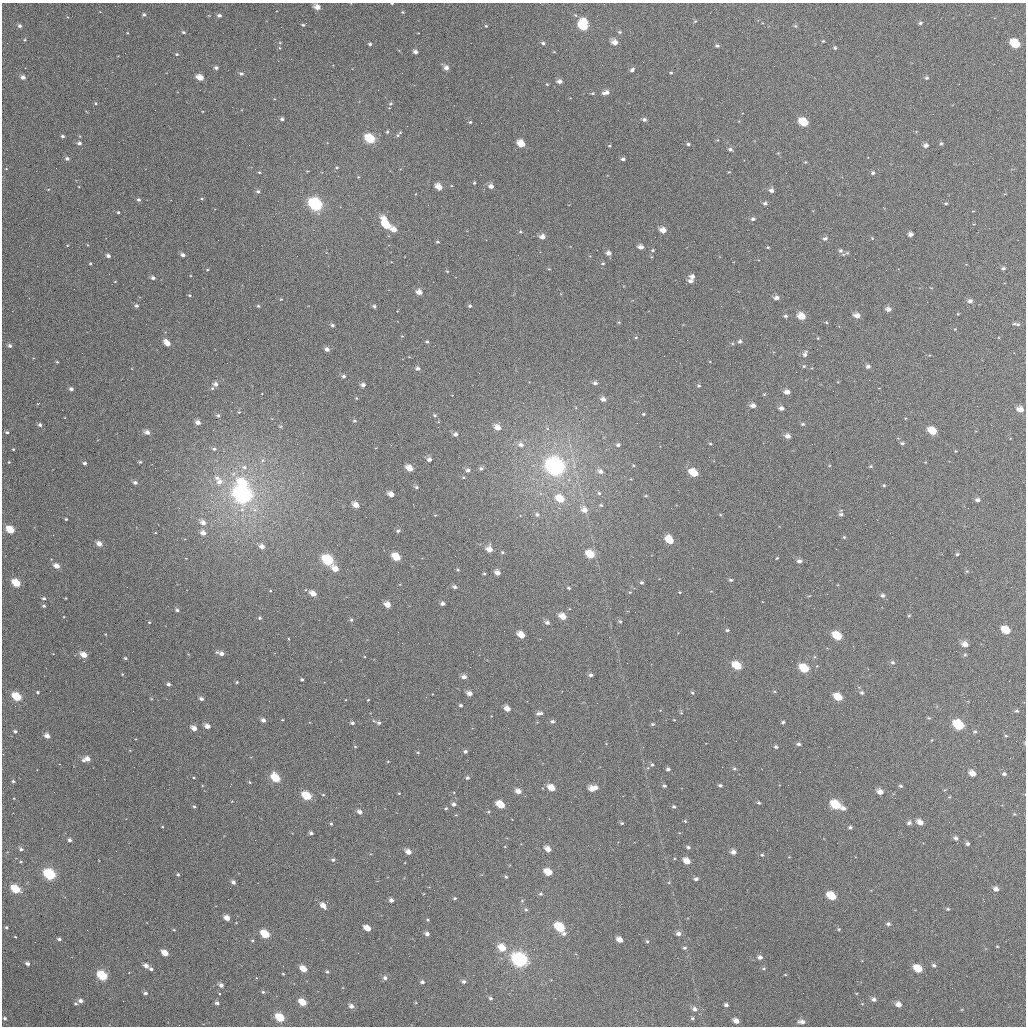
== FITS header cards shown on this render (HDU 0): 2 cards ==
NAXIS1  =                 1024
NAXIS2  =                 1024

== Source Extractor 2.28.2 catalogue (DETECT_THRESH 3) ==
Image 1024 x 1024 px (HDU 0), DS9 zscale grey, 1 PNG px = 1 image px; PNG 1028 x 1028 px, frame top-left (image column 1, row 1024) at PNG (2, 3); no overlay
Background 1780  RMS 49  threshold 148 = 3 sigma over >= 5 px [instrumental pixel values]
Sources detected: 438; all 438 listed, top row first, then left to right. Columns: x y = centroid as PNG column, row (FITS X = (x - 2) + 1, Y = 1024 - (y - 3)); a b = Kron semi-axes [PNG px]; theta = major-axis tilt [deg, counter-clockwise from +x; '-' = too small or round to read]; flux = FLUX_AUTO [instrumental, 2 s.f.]
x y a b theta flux
392 3 3 2 - 2.6e+03
317 7 5 4 - 2.6e+04
403 12 4 3 - 3.7e+03
144 14 4 4 - 6.0e+03
219 15 5 4 - 9.2e+03
695 21 5 3 - 3.7e+03
584 22 5 4 - 5.8e+04
920 23 5 4 - 6.3e+03
303 25 4 3 - 4.3e+03
20 26 4 4 - 9.2e+03
486 26 4 4 - 3.9e+03
584 26 8 5 -43 1.5e+05
795 26 5 4 - 4.7e+03
183 32 5 3 - 5.4e+03
620 32 5 4 - 5.0e+03
127 33 4 3 - 2.2e+03
823 41 4 4 - 3.4e+03
614 42 6 5 - 2.6e+04
280 43 4 4 - 3.0e+03
543 43 5 4 - 6.5e+03
370 44 4 3 - 6.1e+03
1015 44 7 5 -34 1.2e+05
717 46 5 4 - 6.3e+03
280 48 4 3 - 2.6e+03
835 48 5 4 - 4.8e+03
415 52 5 4 - 1.1e+04
177 54 4 4 - 4.5e+03
216 68 4 4 - 8.2e+03
446 68 5 5 - 1.7e+04
632 70 5 4 - 8.8e+03
671 73 4 3 - 3.3e+03
241 74 5 5 - 8.0e+03
23 77 4 4 - 1.4e+04
200 78 6 4 -24 4.1e+04
926 78 5 4 - 6.0e+03
559 81 5 4 - 1.4e+04
547 84 3 3 - 3.0e+03
606 92 8 5 14 1.7e+04
593 93 5 3 - 4.3e+03
96 103 5 4 - 3.9e+03
391 104 6 4 33 4.9e+03
282 119 4 3 - 7.8e+03
644 119 5 4 - 8.7e+03
470 122 3 3 - 4.6e+03
804 122 7 5 -35 1.1e+05
387 132 4 4 - 4.8e+03
398 134 9 3 44 6.4e+03
63 136 4 3 - 6.3e+03
370 139 7 5 -34 1.5e+05
717 140 4 3 - 3.0e+03
79 143 5 4 - 9.6e+03
941 143 5 4 - 5.1e+03
521 144 6 5 - 5.8e+04
688 144 4 4 - 6.1e+03
926 145 5 5 - 1.2e+04
609 146 4 3 - 3.5e+03
730 149 5 4 - 8.0e+03
778 153 4 4 - 2.7e+03
67 159 5 4 - 8.8e+03
623 159 4 3 - 7.7e+03
805 162 4 4 - 3.3e+03
337 167 4 3 - 3.5e+03
259 172 4 3 - 3.3e+03
729 172 3 3 - 2.5e+03
873 173 5 5 - 6.9e+03
358 177 4 3 - 3.0e+03
474 183 4 3 - 4.0e+03
491 186 5 5 - 1.7e+04
439 187 5 4 - 3.6e+04
771 190 5 4 - 1.3e+04
258 191 5 5 - 7.4e+03
202 199 4 3 - 3.2e+03
139 200 4 4 - 7.0e+03
765 203 5 5 - 7.3e+03
946 203 4 4 - 3.8e+03
315 204 7 6 - 6.5e+05
428 205 2 2 - 2.0e+03
118 212 3 3 - 4.1e+03
384 218 6 5 - 3.2e+04
753 219 5 4 - 7.6e+03
387 225 6 5 - 1.2e+05
394 229 5 5 - 2.9e+04
663 230 6 5 - 2.7e+04
520 232 5 3 - 3.5e+03
910 234 5 4 - 1.2e+04
542 237 5 5 - 1.9e+04
825 238 6 5 - 9.1e+03
872 238 5 4 - 3.0e+03
437 242 4 3 - 4.3e+03
88 245 4 2 - 2.3e+03
640 247 5 4 - 1.6e+04
768 247 3 3 - 3.2e+03
653 250 4 3 - 4.4e+03
840 250 7 6 - 9.0e+03
608 253 5 5 - 1.5e+04
847 253 5 4 - 5.1e+03
183 255 4 3 - 1.1e+04
108 256 4 3 - 1.1e+04
90 263 4 3 - 3.7e+03
603 263 4 3 - 3.7e+03
1003 268 5 3 - 6.3e+03
549 269 4 3 - 2.7e+03
207 270 4 3 - 3.0e+03
447 271 5 3 - 3.2e+03
692 276 6 5 - 1.4e+04
153 278 5 4 - 9.6e+03
690 281 5 4 - 1.2e+04
115 282 4 2 - 2.1e+03
931 288 4 2 - 2.1e+03
419 292 5 4 - 2.4e+04
190 295 4 3 - 4.0e+03
776 298 6 5 - 1.5e+04
281 299 4 3 - 2.9e+03
970 301 6 5 - 1.1e+04
136 306 5 4 - 7.9e+03
258 306 3 3 - 4.6e+03
374 306 5 4 - 6.9e+03
470 306 5 4 - 5.5e+03
888 309 5 4 - 1.5e+04
958 314 3 3 - 2.8e+03
785 316 5 4 - 6.1e+03
801 316 6 5 - 4.4e+04
857 316 6 5 - 2.2e+04
619 322 3 3 - 3.2e+03
826 322 4 3 - 3.1e+03
1014 324 5 4 - 4.7e+03
1018 324 7 5 8 5.8e+03
332 325 4 4 - 6.6e+03
955 329 3 2 - 2.3e+03
402 336 4 4 - 2.7e+03
636 337 5 4 - 3.7e+03
818 338 3 3 - 2.8e+03
687 340 2 2 - 2.2e+03
740 341 5 4 - 7.2e+03
427 342 4 4 - 4.7e+03
167 343 7 4 -48 3.2e+04
10 346 4 4 - 1.0e+04
327 349 4 4 - 1.4e+04
805 354 8 5 71 1.1e+04
57 362 3 3 - 3.4e+03
804 366 4 4 - 4.1e+03
868 366 5 5 - 9.7e+03
418 368 5 4 - 9.8e+03
344 376 5 4 - 7.8e+03
595 383 5 4 - 9.6e+03
216 384 5 5 - 1.4e+04
363 385 4 4 - 1.4e+04
699 386 4 3 - 4.3e+03
212 388 5 4 - 4.9e+03
71 389 4 3 - 1.1e+04
787 392 5 4 - 1.9e+04
356 398 4 4 - 3.2e+03
603 399 6 4 -14 1.7e+04
753 405 5 4 - 1.6e+04
781 408 5 4 - 1.3e+04
1020 409 6 5 - 2.6e+04
239 412 5 4 - 3.7e+03
643 414 4 4 - 4.5e+03
435 415 6 4 -27 5.6e+03
218 416 5 5 - 6.2e+03
354 421 5 4 - 5.8e+03
198 422 6 5 - 1.7e+04
803 424 5 4 - 4.8e+03
40 425 5 4 - 8.5e+03
280 426 6 3 -18 3.2e+03
497 427 6 5 - 3.0e+04
932 431 7 5 -32 6.6e+04
7 432 4 4 - 6.0e+03
147 432 5 4 - 1.9e+04
455 434 5 4 - 1.2e+04
788 436 5 5 - 1.8e+04
902 443 6 4 0 5.7e+03
710 444 4 3 - 2.9e+03
521 445 8 6 -19 1.5e+04
618 445 5 4 - 7.8e+03
13 449 3 2 - 3.0e+03
214 449 6 4 0 6.9e+03
956 451 5 3 - 2.6e+03
429 459 5 4 - 1.2e+04
263 460 6 5 - 7.1e+03
9 462 3 3 - 2.9e+03
140 462 5 4 - 4.9e+03
85 463 4 3 - 7.9e+03
555 466 9 8 - 1.7e+06
871 466 5 4 - 4.4e+03
244 467 8 6 -22 1.4e+04
409 468 5 4 - 4.3e+04
481 469 5 5 - 8.1e+03
468 470 5 4 - 1.0e+04
600 471 7 6 - 1.5e+04
694 473 6 5 - 8.3e+04
217 478 8 6 -37 1.4e+04
219 482 8 7 - 2.1e+04
135 483 5 4 - 1.0e+04
243 483 8 5 -34 1.7e+05
884 485 4 3 - 4.1e+03
416 487 5 4 - 6.0e+03
599 493 5 5 - 5.3e+03
242 494 9 7 -32 2.0e+06
391 494 5 4 - 2.5e+04
646 496 4 3 - 3.6e+03
560 499 8 6 -33 7.1e+04
977 500 5 5 - 1.1e+04
356 505 5 4 - 3.0e+04
601 505 5 4 - 5.0e+03
255 510 8 6 -2 1.6e+04
584 510 7 6 - 2.6e+04
841 514 6 4 -8 7.7e+03
435 515 4 3 - 2.6e+03
537 515 6 6 - 9.4e+03
66 519 3 3 - 3.9e+03
203 522 7 6 - 2.1e+04
10 530 6 4 -36 8.0e+04
398 531 5 4 - 7.0e+03
203 533 6 5 - 2.1e+04
844 537 4 4 - 3.7e+03
669 540 7 5 -55 7.4e+04
99 544 5 4 - 2.3e+04
262 546 7 5 -32 2.0e+04
489 549 6 6 - 2.9e+04
502 552 4 4 - 4.5e+03
590 554 7 5 -35 7.6e+04
957 554 4 3 - 4.7e+03
396 557 6 5 - 7.9e+04
777 558 3 2 - 3.3e+03
328 560 7 5 -37 2.8e+05
799 561 5 4 - 1.1e+04
57 566 5 4 - 2.6e+04
335 569 6 4 -29 3.3e+04
458 570 4 3 - 4.6e+03
967 571 5 5 - 4.0e+03
484 573 4 3 - 4.0e+03
497 573 5 4 - 2.1e+04
731 580 4 3 - 5.9e+03
642 582 4 4 - 6.4e+03
16 583 6 4 -33 8.3e+04
455 587 4 4 - 1.0e+04
569 588 3 3 - 4.7e+03
270 591 4 4 - 3.1e+03
630 592 4 3 - 2.8e+03
680 592 3 3 - 2.9e+03
313 594 6 4 -32 2.9e+04
882 595 6 5 - 8.2e+03
809 596 5 3 - 2.9e+03
44 598 4 4 - 6.7e+03
66 598 3 2 - 2.2e+03
442 603 4 3 - 1.0e+04
387 604 5 5 - 3.0e+04
44 606 4 3 - 6.5e+03
177 610 5 4 - 7.1e+03
563 616 6 5 - 3.9e+04
909 616 4 4 - 3.7e+03
260 618 4 4 - 6.1e+03
351 620 5 4 - 5.5e+03
620 621 4 4 - 4.6e+03
149 622 4 3 - 3.2e+03
547 622 5 5 - 1.1e+04
727 630 4 3 - 5.3e+03
1006 630 7 5 -31 7.6e+04
105 634 4 3 - 2.4e+03
521 635 6 4 -31 4.5e+04
837 636 7 5 -32 9.2e+04
965 644 6 5 - 2.3e+04
221 653 8 4 -16 1.8e+04
84 655 5 4 - 3.5e+04
965 655 5 4 - 4.4e+03
125 658 4 3 - 4.2e+03
892 662 6 5 - 7.3e+03
737 666 7 5 -33 9.4e+04
804 668 7 5 -33 1.1e+05
122 674 4 3 - 2.5e+03
590 675 5 4 - 9.1e+03
464 677 5 4 - 1.6e+04
302 680 3 3 - 5.2e+03
237 682 3 3 - 3.7e+03
168 684 4 3 - 9.4e+03
38 692 3 3 - 5.0e+03
469 693 5 4 - 1.9e+04
692 693 6 4 -60 5.1e+03
862 693 6 5 - 6.8e+03
17 697 6 4 -33 1.2e+05
838 697 7 5 -31 6.9e+04
201 699 5 4 - 9.9e+03
368 700 3 2 - 2.6e+03
461 705 3 3 - 6.2e+03
507 709 5 4 - 2.6e+04
1017 711 5 5 - 5.8e+03
539 713 7 4 9 1.1e+04
681 713 4 3 - 3.2e+03
929 718 5 4 - 3.6e+03
263 720 4 4 - 1.3e+04
674 720 3 2 - 2.3e+03
374 721 5 3 - 3.7e+03
552 721 5 5 - 7.3e+03
783 722 3 3 - 5.2e+03
352 723 4 3 - 8.0e+03
379 723 4 4 - 7.5e+03
653 724 5 4 - 5.1e+03
959 725 7 5 -33 2.2e+05
207 726 5 4 - 2.0e+04
194 728 5 4 - 2.4e+04
15 731 4 3 - 6.9e+03
975 732 5 5 - 5.2e+03
47 736 4 4 - 2.1e+04
1006 736 4 4 - 3.8e+03
798 744 5 3 - 7.1e+03
355 747 4 3 - 3.1e+03
776 747 4 4 - 6.3e+03
465 751 4 4 - 7.6e+03
418 752 4 3 - 3.5e+03
87 759 8 5 12 2.8e+04
388 761 4 3 - 2.4e+03
652 765 5 4 - 5.0e+03
668 769 4 4 - 7.2e+03
734 769 5 4 - 5.2e+03
972 773 6 5 - 2.9e+04
1004 774 5 4 - 8.0e+03
276 778 7 5 -49 1.0e+05
467 778 5 4 - 6.6e+03
13 781 4 4 - 5.1e+03
250 782 4 4 - 3.4e+03
720 785 4 3 - 6.4e+03
664 786 4 3 - 5.6e+03
901 786 5 3 - 5.2e+03
595 787 5 4 - 1.5e+04
551 788 6 4 -31 5.0e+04
592 789 6 5 - 2.5e+04
518 791 6 5 - 2.3e+04
1010 791 2 2 - 3.6e+03
880 792 6 5 - 2.3e+04
399 793 3 2 - 2.6e+03
323 795 4 3 - 2.7e+03
307 796 6 5 - 1.2e+05
949 797 4 4 - 3.2e+03
14 798 3 3 - 2.1e+03
232 801 4 3 - 2.1e+03
759 803 5 4 - 4.6e+03
454 804 4 4 - 1.0e+04
501 805 6 5 - 7.8e+04
836 805 7 5 -29 1.2e+05
194 806 5 4 - 4.9e+03
674 807 4 4 - 5.7e+03
446 808 4 3 - 4.1e+03
843 808 6 5 - 1.4e+04
359 812 5 4 - 1.5e+04
1014 814 4 4 - 3.2e+03
685 821 4 4 - 3.8e+03
920 822 6 4 -30 2.5e+04
622 823 4 3 - 4.7e+03
909 823 5 4 - 9.7e+03
331 824 3 3 - 4.1e+03
850 827 4 3 - 6.6e+03
311 833 4 3 - 7.1e+03
956 838 5 4 - 1.1e+04
70 840 4 3 - 9.8e+03
967 844 5 4 - 7.8e+03
688 847 5 4 - 6.7e+03
21 849 6 4 -14 8.4e+03
548 849 5 4 - 2.6e+04
408 852 5 4 - 2.5e+04
733 852 5 4 - 1.7e+04
762 855 4 4 - 4.6e+03
333 860 5 4 - 6.7e+03
687 861 6 4 -35 3.8e+04
21 862 5 4 - 3.8e+03
548 872 6 5 - 6.9e+04
49 874 7 5 -36 3.6e+05
178 874 4 4 - 3.7e+03
506 877 4 3 - 4.4e+03
696 879 4 3 - 8.4e+03
233 882 4 4 - 1.1e+04
230 888 2 2 - 3.5e+03
16 889 6 4 -32 1.5e+05
996 889 5 5 - 1.6e+04
541 894 5 5 - 6.4e+03
832 896 7 5 -33 1.1e+05
454 898 5 3 - 4.3e+03
391 900 4 4 - 1.3e+04
522 901 5 5 - 4.2e+03
323 905 6 4 -47 2.6e+04
948 909 5 4 - 4.5e+03
526 910 5 4 - 5.5e+03
227 918 5 4 - 3.0e+04
428 920 4 4 - 3.7e+03
236 923 4 3 - 2.4e+03
888 924 6 5 - 7.9e+03
6 927 3 3 - 4.9e+03
560 927 7 5 -39 2.5e+05
367 928 6 4 -30 4.2e+04
839 929 4 3 - 4.4e+03
174 930 4 3 - 3.2e+03
678 933 5 5 - 1.4e+04
265 934 6 5 - 1.1e+05
427 934 4 4 - 1.2e+04
564 934 6 4 33 9.7e+03
15 937 3 2 - 2.5e+03
59 939 4 3 - 7.0e+03
252 940 4 4 - 4.5e+03
620 940 5 4 - 2.7e+04
647 941 4 4 - 5.0e+03
997 946 4 2 - 2.5e+03
502 948 7 6 - 5.3e+04
684 948 5 4 - 5.8e+03
165 953 5 4 - 4.5e+04
760 957 5 4 - 1.3e+04
519 959 8 7 - 5.7e+05
28 964 4 4 - 1.1e+04
934 965 5 4 - 7.3e+03
146 966 5 4 - 1.7e+04
764 968 5 4 - 4.9e+03
151 969 4 3 - 7.7e+03
303 969 6 4 -35 4.6e+04
918 969 6 5 - 8.3e+04
327 972 5 4 - 5.2e+03
283 974 3 2 - 2.6e+03
785 975 4 3 - 2.6e+03
102 976 6 5 - 2.1e+05
385 978 5 4 - 1.0e+04
464 981 4 4 - 9.0e+03
422 982 5 4 - 7.7e+03
221 985 5 4 - 1.5e+04
263 992 4 4 - 4.7e+03
145 993 4 4 - 8.6e+03
490 998 5 4 - 6.1e+03
874 999 5 4 - 1.1e+04
81 1001 5 4 - 1.3e+04
303 1002 6 4 -36 7.1e+04
217 1003 4 4 - 9.8e+03
76 1004 4 4 - 5.8e+03
898 1004 5 5 - 2.3e+04
726 1005 4 3 - 9.8e+03
351 1006 5 4 - 1.5e+04
694 1009 6 5 - 1.3e+04
280 1017 6 5 - 1.2e+05
5 1018 4 4 - 7.6e+03
692 1018 5 4 - 6.0e+03
736 1021 5 4 - 2.4e+04
802 1022 8 5 -3 1.6e+04
At the frame edge (FLAGS 8, measured only in part): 1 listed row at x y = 392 3

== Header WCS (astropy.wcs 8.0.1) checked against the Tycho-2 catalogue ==
Header WCS as astropy/WCSLIB reads it (applying the file's SIP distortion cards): RA---TAN-SIP/DEC--TAN-SIP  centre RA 01:35:15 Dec -03:24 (23.81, -3.41 deg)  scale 8.66 arcsec/px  FOV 147.9' x 147.9'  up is +179 deg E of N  parity flipped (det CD > 0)
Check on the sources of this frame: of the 60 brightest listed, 60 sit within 11.5 arcsec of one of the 180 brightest Tycho-2 stars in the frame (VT <= 12.65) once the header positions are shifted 4.38 arcsec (3.93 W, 1.93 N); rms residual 3.83 arcsec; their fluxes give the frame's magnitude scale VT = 22.35 - 2.5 log10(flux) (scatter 0.17 mag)
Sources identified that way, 156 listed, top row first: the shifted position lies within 11.5 arcsec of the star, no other Tycho-2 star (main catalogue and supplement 1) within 23.0 arcsec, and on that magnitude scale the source's flux lands within +1.5 / -3 mag of the star's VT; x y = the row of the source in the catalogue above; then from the Tycho-2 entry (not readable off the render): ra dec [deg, ICRS J2000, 3 dp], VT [Tycho-2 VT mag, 2 dp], TYC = Tycho-2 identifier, HIP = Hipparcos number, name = IAU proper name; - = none
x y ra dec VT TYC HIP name
317 7 24.312 -4.617 11.08 4687-2278-1 - -
584 22 23.666 -4.595 10.89 4687-586-1 - -
584 26 23.668 -4.585 9.68 4687-856-1 7347 -
1015 44 22.625 -4.563 9.89 4687-1010-1 - -
415 52 24.072 -4.515 12.10 4687-2137-1 - -
446 68 23.997 -4.478 11.58 4687-1979-1 - -
632 70 23.549 -4.482 12.59 4687-818-1 - -
23 77 25.018 -4.433 11.88 4687-1568-1 - -
200 78 24.591 -4.441 10.98 4687-1454-1 - -
559 81 23.723 -4.451 12.15 4687-743-1 - -
606 92 23.609 -4.427 12.53 4687-975-1 - -
804 122 23.131 -4.364 9.96 4687-638-1 - -
63 136 24.920 -4.294 12.15 4687-1281-1 - -
370 139 24.178 -4.303 9.24 4687-1428-1 - -
521 144 23.812 -4.298 10.53 4687-1005-1 - -
926 145 22.837 -4.315 11.90 4687-998-1 - -
67 159 24.907 -4.240 12.22 4687-1169-1 - -
491 186 23.884 -4.196 11.58 4687-1876-1 - -
439 187 24.009 -4.191 11.05 4687-1832-1 - -
771 190 23.207 -4.199 11.84 4687-745-1 - -
315 204 24.305 -4.143 7.89 4687-1863-1 7546 -
384 218 24.141 -4.113 11.23 4687-1881-1 - -
753 219 23.251 -4.130 11.98 4687-771-1 - -
387 225 24.133 -4.097 10.84 4687-1190-1 - -
394 229 24.116 -4.087 10.92 4687-1569-1 - -
663 230 23.467 -4.098 11.26 4687-1140-1 - -
910 234 22.869 -4.100 12.06 4687-713-1 - -
542 237 23.757 -4.077 11.37 4687-1070-1 - -
640 247 23.520 -4.057 11.80 4687-559-1 - -
608 253 23.598 -4.040 12.06 4687-680-1 - -
183 255 24.623 -4.015 12.14 4687-1436-1 - -
108 256 24.803 -4.009 12.08 4687-1214-1 - -
690 281 23.398 -3.978 11.74 4687-558-1 - -
419 292 24.052 -3.937 11.24 4687-1472-1 - -
970 301 22.723 -3.943 12.00 4687-875-1 - -
801 316 23.128 -3.897 10.56 4687-616-1 - -
857 316 22.994 -3.902 11.77 4687-587-1 - -
740 341 23.276 -3.835 12.44 4687-962-1 - -
167 343 24.656 -3.801 11.02 4687-1182-1 - -
10 346 25.036 -3.787 12.16 4687-1374-1 - -
327 349 24.271 -3.795 11.21 4687-2200-1 - -
868 366 22.966 -3.781 11.90 4687-652-1 - -
418 368 24.051 -3.753 11.72 4687-1704-1 - -
216 384 24.538 -3.705 11.94 4685-2461-1 - -
787 392 23.160 -3.715 11.44 4685-2120-1 - -
603 399 23.603 -3.689 11.76 4685-2248-1 - -
753 405 23.241 -3.681 11.27 4685-2241-1 - -
1020 409 22.597 -3.684 11.07 4685-2121-1 - -
198 422 24.578 -3.612 11.63 4685-2554-1 - -
497 427 23.856 -3.616 11.00 4685-2305-1 - -
932 431 22.807 -3.627 10.37 4685-2088-1 - -
455 434 23.958 -3.597 12.15 4685-2521-1 - -
788 436 23.156 -3.609 11.46 4685-2244-1 - -
521 445 23.800 -3.575 12.29 4685-2137-1 - -
555 466 23.714 -3.524 6.58 4685-2207-1 7362 -
409 468 24.066 -3.512 10.64 4685-2481-1 - -
600 471 23.605 -3.514 11.98 4685-2214-1 - -
243 483 24.467 -3.469 9.90 4685-2496-1 - -
416 487 24.049 -3.468 12.65 4685-2455-1 - -
242 494 24.467 -3.441 6.63 4685-2423-1 7597 -
391 494 24.109 -3.449 11.19 4685-2269-1 - -
560 499 23.701 -3.446 10.39 4685-2166-1 - -
356 505 24.193 -3.421 11.12 4685-2522-1 - -
584 510 23.642 -3.421 11.26 4685-2174-1 - -
841 514 23.023 -3.423 11.81 4685-2122-1 - -
10 530 25.025 -3.344 9.96 4685-2332-1 - -
398 531 24.091 -3.362 12.61 4685-2371-1 - -
203 533 24.560 -3.346 11.94 4685-2310-1 - -
669 540 23.435 -3.352 10.30 4685-2229-1 - -
99 544 24.810 -3.315 11.12 4685-2394-1 - -
262 546 24.418 -3.317 11.72 4685-2307-1 - -
489 549 23.870 -3.322 11.20 4685-2451-1 - -
590 554 23.626 -3.314 9.96 4685-2226-1 - -
396 557 24.093 -3.298 9.86 4685-2379-1 - -
328 560 24.258 -3.287 8.74 4685-2350-1 - -
57 566 24.912 -3.259 11.40 4685-2546-1 - -
335 569 24.240 -3.267 11.39 4685-2488-1 - -
497 573 23.849 -3.266 11.40 4685-2534-1 - -
16 583 25.007 -3.216 9.77 4685-2357-1 - -
455 587 23.952 -3.230 11.89 4685-2397-1 - -
313 594 24.291 -3.206 11.32 4685-2445-1 - -
387 604 24.113 -3.183 11.16 4685-2526-1 - -
563 616 23.689 -3.163 10.76 4685-2110-1 - -
1006 630 22.621 -3.152 10.03 4685-2133-1 - -
521 635 23.788 -3.117 10.84 4685-2194-1 - -
837 636 23.026 -3.130 9.60 4685-2206-1 - -
965 644 22.719 -3.116 11.01 4685-2117-1 - -
221 653 24.510 -3.058 11.71 4685-2322-1 - -
84 655 24.841 -3.047 10.81 4685-2574-1 - -
892 662 22.893 -3.069 11.69 4685-2090-1 - -
737 666 23.266 -3.053 9.70 4685-2125-1 - -
804 668 23.104 -3.050 9.43 4685-2221-1 - -
590 675 23.620 -3.025 12.09 4685-2203-1 - -
469 693 23.911 -2.974 11.35 4685-2293-1 - -
17 697 25.000 -2.942 9.44 4685-1857-1 7769 -
838 697 23.022 -2.982 9.99 4685-2095-1 - -
507 709 23.818 -2.939 11.29 4685-1726-1 - -
263 720 24.405 -2.899 12.60 4685-1837-1 - -
379 723 24.127 -2.899 11.99 4685-1678-1 - -
959 725 22.729 -2.920 8.95 4685-1733-1 - -
207 726 24.540 -2.882 12.04 4685-1626-1 - -
194 728 24.572 -2.876 11.54 4685-1621-1 - -
47 736 24.925 -2.850 11.29 4685-1699-1 - -
776 747 23.170 -2.861 12.06 4685-1892-1 - -
87 759 24.827 -2.797 11.54 4685-1749-1 - -
668 769 23.429 -2.802 13.36 4685-1753-1 - -
972 773 22.695 -2.806 11.12 4685-1757-1 - -
1004 774 22.620 -2.807 12.14 4685-1963-1 - -
276 778 24.373 -2.760 9.67 4685-1883-1 - -
551 788 23.708 -2.750 10.76 4685-2079-1 - -
592 789 23.611 -2.750 11.56 4685-1518-1 - -
518 791 23.787 -2.741 11.65 4685-1574-1 - -
880 792 22.916 -2.757 11.79 4685-1719-1 - -
307 796 24.297 -2.718 9.55 4685-1483-1 7544 -
501 805 23.829 -2.707 10.12 4685-1537-1 - -
836 805 23.023 -2.724 9.31 4685-1554-1 7144 -
674 807 23.413 -2.712 12.97 4685-1670-1 - -
843 808 23.005 -2.716 11.37 4685-1674-1 - -
359 812 24.169 -2.684 11.65 4685-1575-1 - -
920 822 22.819 -2.686 11.12 4685-1643-1 - -
622 823 23.537 -2.670 12.02 4685-1819-1 - -
909 823 22.846 -2.684 11.75 4685-1897-1 - -
956 838 22.733 -2.650 11.72 4685-1894-1 - -
967 844 22.704 -2.637 11.69 4685-1582-1 - -
408 852 24.049 -2.590 11.42 4685-1805-1 - -
733 852 23.268 -2.606 11.29 4685-1565-1 - -
687 861 23.378 -2.581 10.72 4685-1415-1 - -
548 872 23.712 -2.548 10.28 4685-1514-1 - -
233 882 24.470 -2.508 11.90 4685-1855-1 - -
16 889 24.992 -2.480 9.33 4685-1708-1 - -
996 889 22.633 -2.529 11.58 4685-1427-1 - -
832 896 23.028 -2.504 9.74 4685-1940-1 - -
391 900 24.089 -2.472 11.74 4685-1697-1 - -
323 905 24.252 -2.457 11.44 4685-1299-1 - -
227 918 24.483 -2.421 11.55 4685-1391-1 - -
560 927 23.681 -2.415 9.34 4685-1641-1 - -
367 928 24.144 -2.404 11.07 4685-1374-1 - -
678 933 23.395 -2.406 11.75 4685-1634-1 - -
427 934 24.001 -2.394 11.60 4685-1363-1 - -
620 940 23.536 -2.388 11.00 4685-1914-1 - -
502 948 23.819 -2.363 10.25 4685-1580-1 - -
165 953 24.630 -2.334 11.66 4685-1559-1 - -
760 957 23.199 -2.353 12.18 4685-1573-1 - -
519 959 23.776 -2.335 7.45 4685-1560-1 7382 -
303 969 24.296 -2.302 10.81 4685-1281-1 - -
918 969 22.817 -2.333 9.88 4685-1302-1 7085 -
102 976 24.780 -2.276 8.90 4685-1123-1 - -
221 985 24.494 -2.259 11.33 4685-2024-1 - -
145 993 24.676 -2.237 11.84 4685-1210-1 - -
81 1001 24.831 -2.215 11.58 4685-1701-1 - -
303 1002 24.296 -2.222 10.32 4685-1451-1 - -
217 1003 24.503 -2.216 12.34 4685-1191-1 - -
76 1004 24.844 -2.208 12.42 4685-1441-1 - -
898 1004 22.863 -2.247 11.30 4685-1484-1 - -
280 1017 24.349 -2.184 9.34 4685-1425-1 - -
5 1018 25.013 -2.169 12.52 4685-1027-1 - -